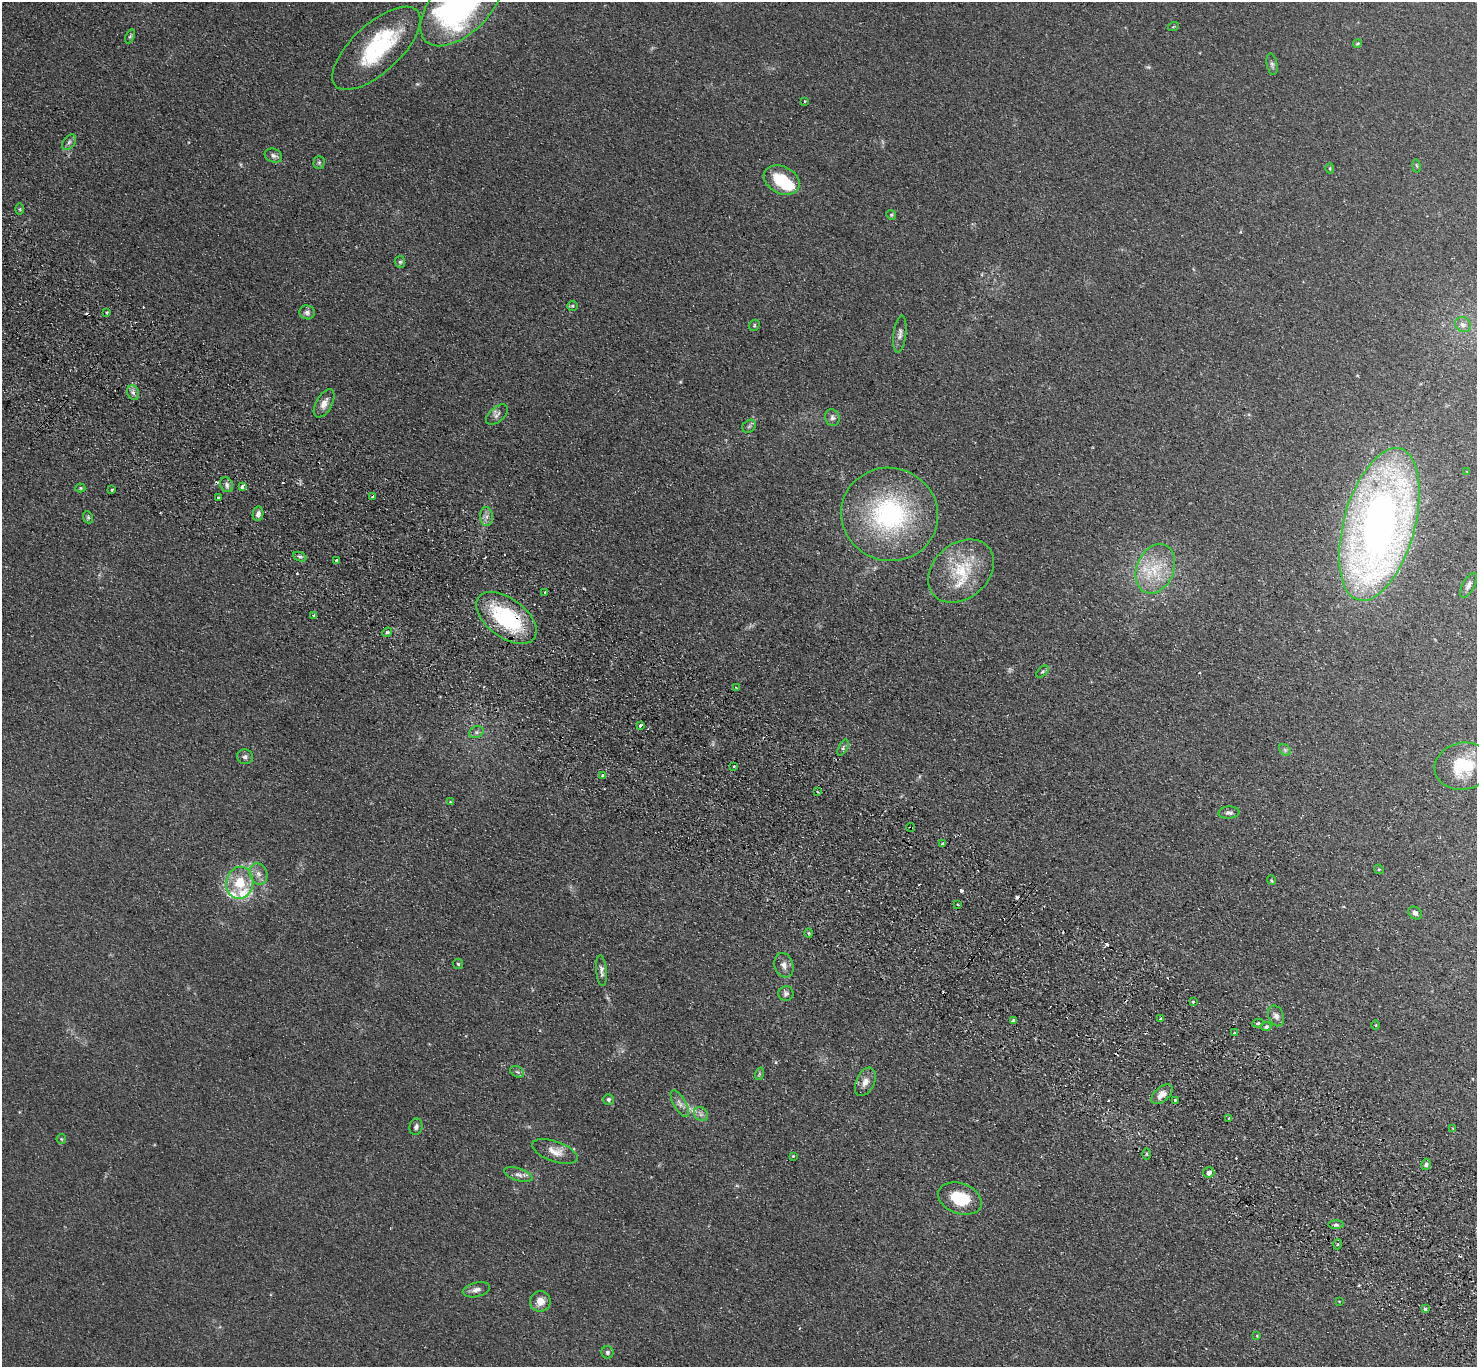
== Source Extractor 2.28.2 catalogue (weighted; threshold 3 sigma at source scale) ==
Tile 6 of 4 x 4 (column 2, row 2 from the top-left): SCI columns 1514-2988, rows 2934-4298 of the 5975 x 6006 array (HDU 1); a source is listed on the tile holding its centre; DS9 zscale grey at full resolution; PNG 1479 x 1369 px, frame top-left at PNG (2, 2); each listed source drawn as its Kron ellipse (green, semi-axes under 4 px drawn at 4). Shown black and unused: <1% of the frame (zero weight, under 2 of 3 exposures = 3% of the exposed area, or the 3 px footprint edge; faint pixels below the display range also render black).
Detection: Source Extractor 2.28.2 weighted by HDU 2 'WHT'; one run over the whole footprint, this tile lists its part. Background 0.0978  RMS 0.012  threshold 0.0537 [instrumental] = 3 sigma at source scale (4.5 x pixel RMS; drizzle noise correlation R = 1.50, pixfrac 1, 0.05/0.05 arcsec/px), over >= 5 px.
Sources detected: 133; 3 inside a brighter object's white glare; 15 cosmic-ray / hot-pixel residue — neither listed nor drawn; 6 inside a brighter listed object's ellipse — not listed separately; the other 109 listed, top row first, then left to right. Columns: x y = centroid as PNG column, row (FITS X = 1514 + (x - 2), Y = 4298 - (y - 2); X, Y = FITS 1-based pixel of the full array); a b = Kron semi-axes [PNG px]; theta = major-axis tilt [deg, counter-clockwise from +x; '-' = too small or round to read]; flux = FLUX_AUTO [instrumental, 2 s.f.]
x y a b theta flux
462 4 52 28 46 310
1173 27 5 3 - 0.98
130 36 7 4 65 1.7
1357 43 4 4 - 1.6
376 48 55 24 43 110
1272 64 11 5 -80 3
805 101 3 2 - 1.3
69 142 9 5 54 3.5
273 156 9 6 -21 4.1
319 162 6 5 - 2.2
1416 166 7 3 -80 1.4
1330 168 5 4 - 1.3
782 180 19 13 -27 41
20 209 6 4 -90 1.6
891 215 5 4 - 1.4
400 262 6 5 - 2.2
572 306 5 5 - 1.8
307 312 8 7 - 4.5
107 313 3 3 - 1.6
754 325 6 5 - 1.6
1463 325 8 7 - 4.6
900 334 19 6 83 5.6
133 393 7 6 - 4.2
324 403 15 8 61 9.4
497 415 13 7 41 4.5
832 418 8 7 - 3.7
749 426 7 5 44 2.5
1467 471 4 3 - 0.89
227 485 8 6 -58 3.8
242 486 4 3 - 19
80 488 5 4 - 1.4
112 490 4 3 - 1
372 496 3 3 - 3.2
218 498 3 3 - 5.1
258 514 7 5 81 4.5
890 514 48 46 -18 180
486 516 9 6 -85 4.9
88 517 6 4 -69 1.8
1379 524 78 35 74 860
300 557 7 4 -22 2.4
336 560 3 3 - 2.5
1155 569 26 18 67 41
961 571 37 27 41 57
1468 585 13 6 62 4.3
545 592 4 3 - 6.1
314 615 3 3 - 4
506 618 34 19 -36 110
387 632 5 4 - 2
1043 671 7 4 44 2
736 687 3 3 - 4.4
640 725 4 3 - 6.3
476 732 7 5 20 3
843 748 9 4 63 2.6
1285 750 7 5 -45 2.4
245 757 8 7 - 3.8
734 766 3 2 - 1.9
1463 766 29 23 11 50
602 775 3 3 - 4.7
818 792 3 2 - 1.1
450 802 4 3 - 1.3
1229 813 10 6 3 4
911 827 4 2 - 1.3
943 844 3 3 - 4.6
1379 869 5 4 - 1.5
258 874 11 8 -70 7.2
1271 880 5 3 - 1.2
240 883 16 13 80 30
958 904 3 2 - 2
1415 913 7 5 -36 4.2
809 933 4 4 - 1.5
458 964 5 5 - 1.7
784 965 12 9 -72 6.6
601 971 15 5 -85 5.2
786 994 8 7 - 3.6
1193 1002 3 3 - 7.8
1276 1016 11 7 -68 6.1
1161 1018 3 3 - 2.7
1013 1020 4 3 - 16
1258 1023 5 4 - 2
1375 1025 5 3 - 1.1
1266 1027 5 4 - 3.2
1234 1033 3 3 - 3
517 1072 7 5 -30 2.5
759 1074 6 4 72 1.6
865 1082 15 9 65 9.2
1162 1094 12 7 40 9.9
608 1099 5 5 - 3.1
1175 1100 3 3 - 5.9
680 1104 15 6 -59 6.2
701 1114 8 6 -45 4.1
1228 1118 3 2 - 1.5
416 1127 8 6 77 3.5
1453 1128 4 2 - 0.83
61 1139 5 4 - 1.4
555 1151 24 10 -20 14
1147 1154 6 4 -90 1.6
793 1156 3 3 - 0.98
1426 1164 6 4 80 2.9
1209 1173 5 5 - 5.3
518 1174 14 6 -16 6
960 1199 22 15 -20 43
1336 1225 7 3 0 2
1338 1244 5 3 - 1.3
476 1290 14 7 13 5.7
540 1301 10 10 - 12
1339 1301 4 2 - 0.74
1425 1309 4 4 - 2
1257 1336 4 3 - 0.89
607 1352 6 6 - 2.3
Overlapping masked pixels (flux is a lower limit): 2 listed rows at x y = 506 618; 911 827
Isophote crosses this tile's border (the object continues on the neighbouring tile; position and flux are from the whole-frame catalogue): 1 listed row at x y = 462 4